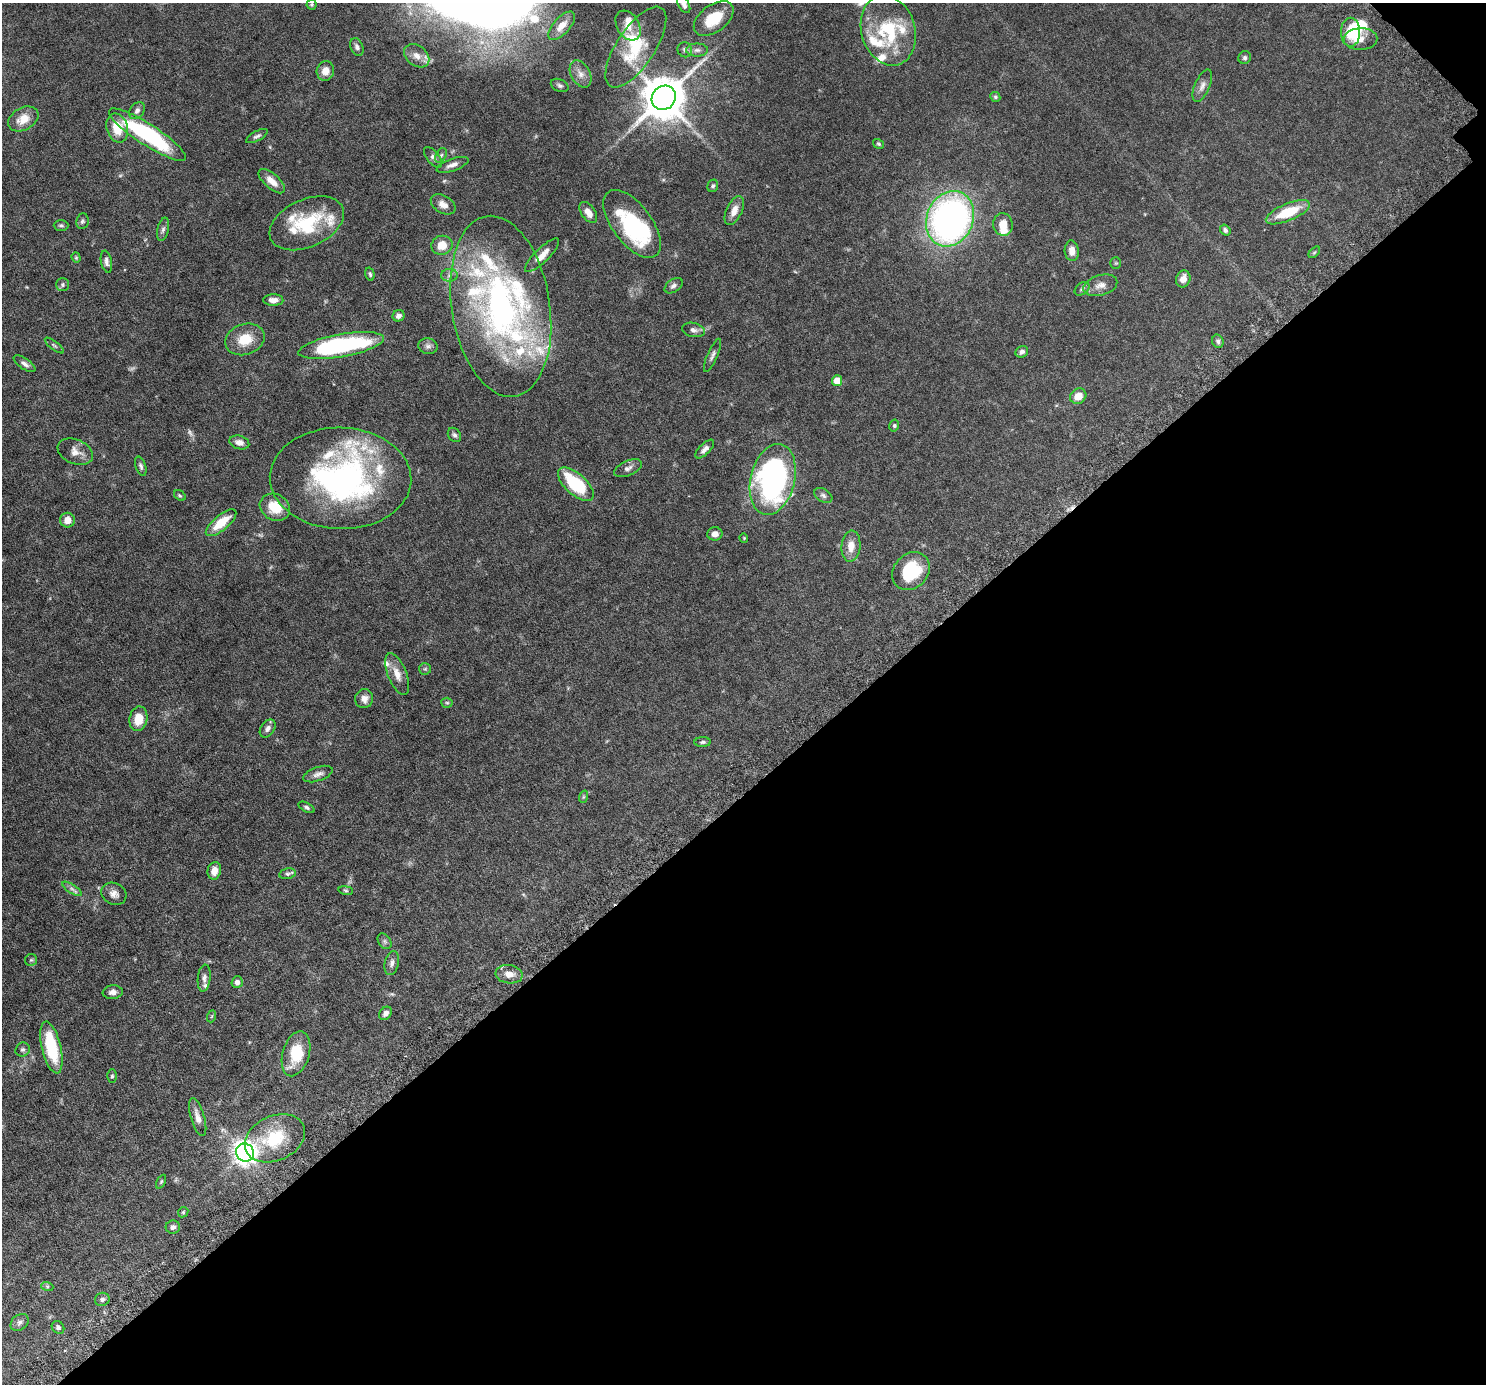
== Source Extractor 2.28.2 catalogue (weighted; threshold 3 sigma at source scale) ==
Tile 12 of 4 x 4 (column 4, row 3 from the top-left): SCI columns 4523-6006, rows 1727-3108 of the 6076 x 6075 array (HDU 1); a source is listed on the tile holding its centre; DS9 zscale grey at full resolution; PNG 1488 x 1386 px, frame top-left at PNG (2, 3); each listed source drawn as its Kron ellipse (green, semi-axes under 4 px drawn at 4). Shown black and unused: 43% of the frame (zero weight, under 6 of 12 exposures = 4% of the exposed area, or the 3 px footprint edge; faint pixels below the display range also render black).
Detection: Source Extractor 2.28.2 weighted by HDU 2 'WHT'; one run over the whole footprint, this tile lists its part. Background 0.0542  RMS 0.0019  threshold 0.00759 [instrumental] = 3 sigma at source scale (4.09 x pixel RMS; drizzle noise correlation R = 1.36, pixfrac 0.8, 0.05/0.05 arcsec/px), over >= 5 px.
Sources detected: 160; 3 too faint to see at this stretch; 3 inside a brighter object's white glare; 1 cosmic-ray / hot-pixel residue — neither listed nor drawn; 25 inside a brighter listed object's ellipse — not listed separately; the other 128 listed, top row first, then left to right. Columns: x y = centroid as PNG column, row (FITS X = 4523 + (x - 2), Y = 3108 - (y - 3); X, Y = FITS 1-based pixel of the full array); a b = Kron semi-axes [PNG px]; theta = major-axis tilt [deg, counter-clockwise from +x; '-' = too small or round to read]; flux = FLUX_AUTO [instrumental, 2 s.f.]
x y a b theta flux
312 4 5 5 - 0.21
684 5 9 5 -60 0.67
714 18 23 13 36 4.9
562 26 17 8 47 1.8
628 26 16 11 -59 1.8
888 30 35 27 -73 10
1351 32 14 9 90 5
1361 39 17 11 3 1.6
357 47 9 6 -67 0.59
636 47 47 19 56 7.4
685 50 7 7 - 0.54
697 50 11 6 0 0.68
417 56 14 10 -38 1.3
1245 58 6 6 - 0.33
325 71 10 8 77 1.3
581 74 14 9 -61 1.1
560 85 9 6 -24 0.41
1202 86 17 7 66 0.91
995 97 5 5 - 0.25
664 98 13 11 45 600
137 111 9 6 54 0.62
23 119 16 11 30 2.2
117 128 15 10 -75 3.3
147 135 45 10 -33 19
257 136 12 5 28 0.43
879 144 6 4 -32 0.23
441 155 8 5 62 0.36
433 157 12 6 -51 0.57
453 165 17 6 19 0.9
272 181 16 7 -41 1.6
713 186 6 5 - 0.29
443 204 13 8 -32 1.1
734 211 15 8 65 1.4
588 212 12 7 -55 1.3
1288 212 23 8 22 5.4
950 219 28 23 67 63
82 221 8 6 82 0.38
307 223 39 24 24 9.8
632 224 40 19 -53 16
1003 224 11 10 - 1.8
61 225 7 5 -1 0.3
163 229 12 5 77 0.54
1225 230 6 5 - 0.41
442 245 11 9 14 2.2
1072 251 10 7 -85 1.2
1314 252 7 4 44 0.22
542 255 23 7 44 1.7
76 258 5 4 - 0.21
106 262 11 5 -79 0.61
1116 263 5 5 - 0.22
370 274 7 4 -74 0.29
450 275 8 6 2 0.53
1183 279 9 7 69 1.2
63 285 6 6 - 0.34
1100 285 17 10 16 1.3
674 286 10 6 34 0.53
1082 289 8 5 37 0.36
273 300 10 5 0 1
501 306 91 49 -81 53
399 316 6 5 - 0.58
693 330 12 7 -13 0.66
245 339 20 15 19 3.5
1218 341 7 5 -71 0.39
54 345 11 4 -38 0.31
341 345 43 11 10 21
428 346 10 7 -11 0.59
1022 352 6 5 - 0.49
712 355 18 5 66 0.6
25 364 12 5 -33 0.6
837 381 5 5 - 2.2
1078 396 8 7 - 1.7
894 426 6 4 77 0.26
454 435 8 6 -53 0.4
239 442 10 6 -16 0.82
705 449 12 5 45 0.72
75 452 18 12 -23 1.4
141 466 10 5 -71 0.42
628 468 15 7 24 0.71
341 478 71 50 -2 43
773 480 36 22 77 41
576 484 22 10 -42 9.3
180 495 6 4 -35 0.23
823 495 10 6 -33 0.48
275 507 16 13 -27 3.6
68 520 7 7 - 1.5
221 523 19 7 40 3.9
715 534 7 6 - 0.85
744 538 4 4 - 0.15
851 546 15 9 86 1.9
911 571 21 17 46 7.7
425 669 6 5 - 0.28
397 674 22 9 -68 1.8
364 699 9 9 - 1.1
447 703 5 5 - 0.23
138 719 12 9 79 2.7
268 728 10 6 54 0.63
703 742 8 5 1 0.34
318 774 15 7 19 0.8
583 797 6 4 71 0.22
307 807 9 4 -28 0.35
214 871 9 6 77 1.4
287 874 8 5 10 0.36
72 889 11 4 -33 0.49
346 890 7 3 -9 0.24
114 894 13 10 -27 1.1
385 941 8 6 -56 0.38
31 960 6 6 - 0.28
392 963 12 7 76 0.65
509 974 13 9 -9 1.4
204 978 13 6 85 0.67
237 982 6 5 - 0.71
113 992 10 7 7 0.8
385 1013 7 5 50 0.68
212 1016 6 4 70 0.19
51 1047 26 9 -77 8.4
23 1050 7 6 - 0.43
296 1054 23 13 73 5.3
112 1076 6 5 - 0.29
198 1117 20 7 -74 1.1
275 1138 31 22 25 7.4
245 1152 9 8 - 120
161 1182 7 4 63 0.21
183 1212 5 4 - 0.21
173 1227 7 6 - 0.58
47 1286 6 4 -18 0.24
102 1299 7 6 - 0.42
20 1322 10 7 39 0.55
58 1327 7 5 -45 0.39
Isophote crosses this tile's border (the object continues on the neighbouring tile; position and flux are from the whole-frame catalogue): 1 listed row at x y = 684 5